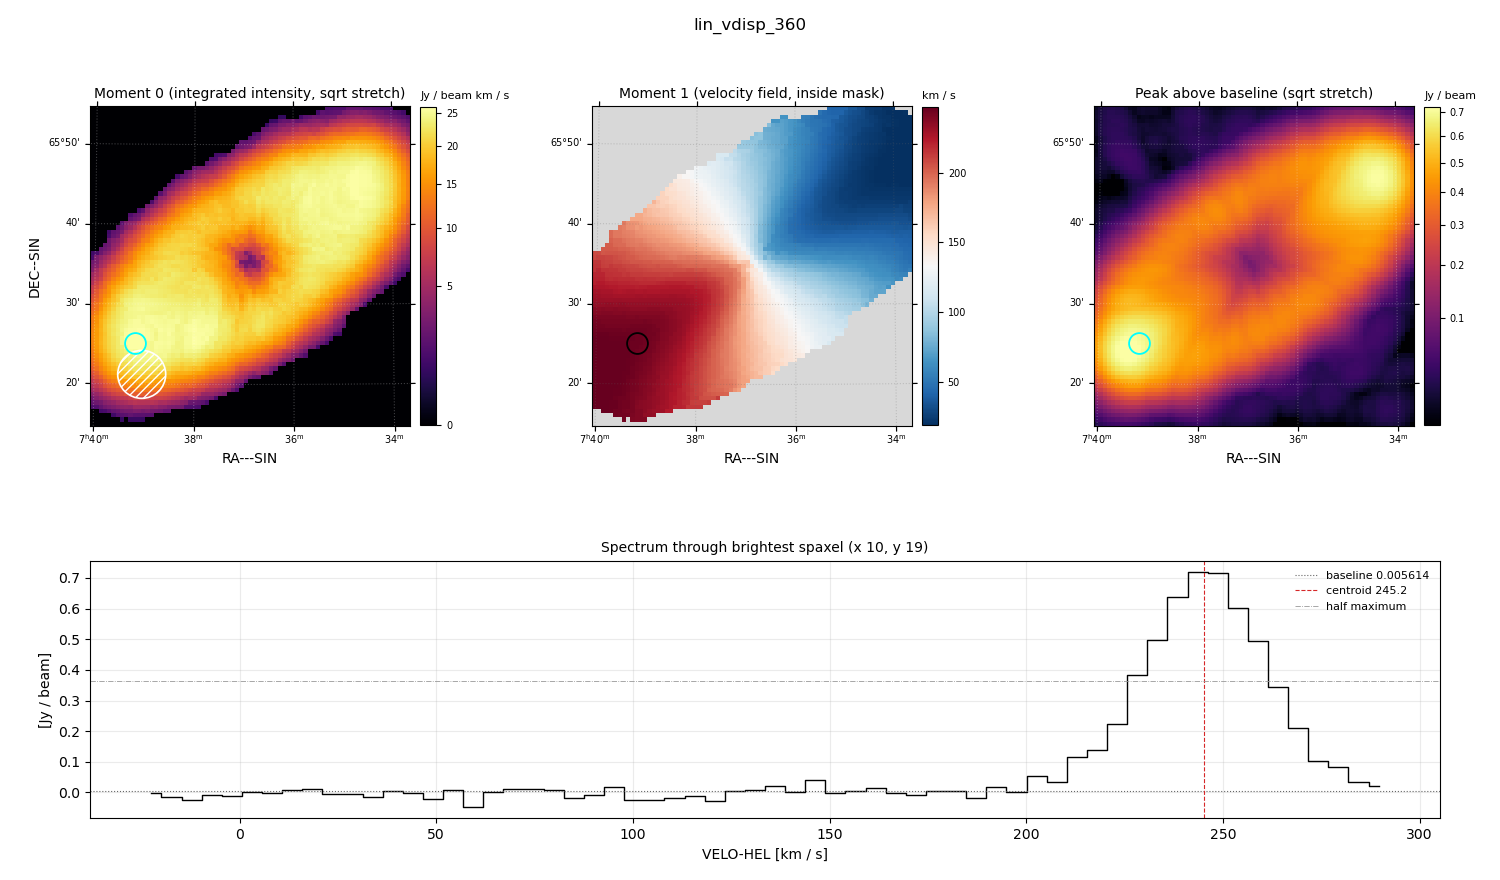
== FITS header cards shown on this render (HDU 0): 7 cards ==
OBJECT  = 'lin_vdisp_360'
BUNIT   = 'JY/BEAM '           /
CTYPE1  = 'RA---SIN'           /
CTYPE2  = 'DEC--SIN'           /
CTYPE3  = 'VELO-HEL'           /
NAXIS3  =                   62 / length of data axis 3
CUNIT3  = 'km/s    '           /

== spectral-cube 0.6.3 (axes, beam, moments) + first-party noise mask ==
SpectralCube HDU 0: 62 channels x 75 x 75 spaxels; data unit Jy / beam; figure title: lin_vdisp_360
Units: BUNIT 'JY/BEAM' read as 'Jy/beam' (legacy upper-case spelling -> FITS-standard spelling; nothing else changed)
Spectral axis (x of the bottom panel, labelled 'VELO-HEL [km / s]'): -22 .. 290 km / s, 62 channels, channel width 5.12 km / s
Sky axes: RA---SIN/DEC--SIN; field 40' x 40' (32 arcsec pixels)
Beam (drawn as the hatched ellipse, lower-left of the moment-0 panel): BMAJ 360 arcsec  BMIN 360 arcsec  BPA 0 deg
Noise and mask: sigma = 0.018 Jy / beam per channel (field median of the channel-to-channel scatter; agrees with the line-free scatter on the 1740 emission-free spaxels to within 3%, no correlation factor applied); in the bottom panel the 48 channels outside the line scatter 0.015 Jy / beam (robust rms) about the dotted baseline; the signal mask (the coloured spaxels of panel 2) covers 69% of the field
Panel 1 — Moment 0 (line voxels x channel width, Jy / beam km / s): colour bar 0 .. 26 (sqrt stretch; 0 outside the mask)
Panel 2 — Moment 1 (intensity-weighted velocity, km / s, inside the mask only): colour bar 19 .. 247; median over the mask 133
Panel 3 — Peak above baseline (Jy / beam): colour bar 0.0206 .. 0.724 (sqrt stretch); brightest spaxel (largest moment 0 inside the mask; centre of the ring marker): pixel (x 10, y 19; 0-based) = FK5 07h39m10s +65d25m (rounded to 10 s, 60 arcsec steps: no finer than the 32 arcsec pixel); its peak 0.713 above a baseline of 0.005614
Panel 4 — spectrum at that spaxel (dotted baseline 0.005614 Jy / beam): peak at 244 km / s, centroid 245.2 km / s (red dashed line; intensity-weighted over the run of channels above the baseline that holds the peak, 200 .. 292 km / s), W50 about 36 km / s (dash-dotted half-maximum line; edge to edge of the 7 channels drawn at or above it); detected line 210 .. 282 km / s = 14 of 62 channels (23%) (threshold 4 sigma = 0.073 Jy / beam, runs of >= 3 channels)